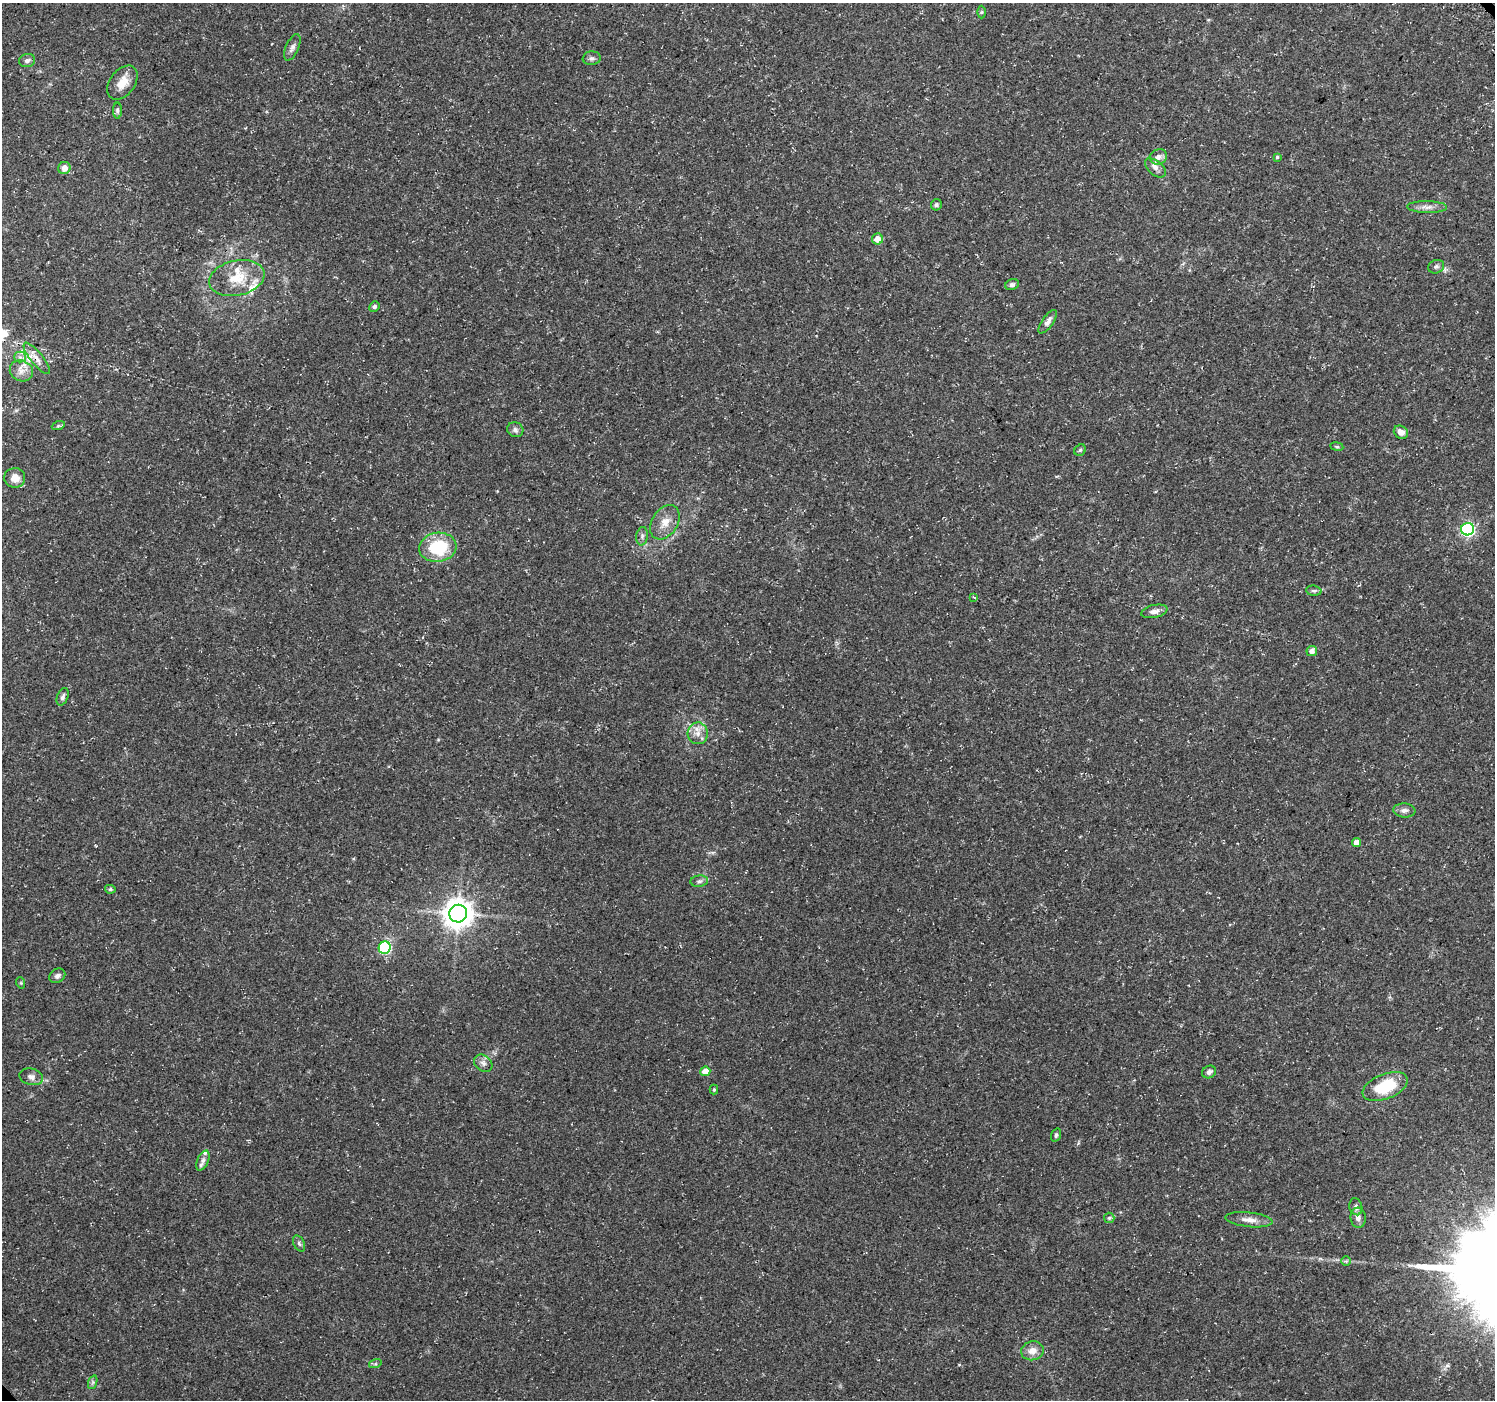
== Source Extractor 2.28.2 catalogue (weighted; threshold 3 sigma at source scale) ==
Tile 10 of 4 x 4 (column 2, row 3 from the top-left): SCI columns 1582-3074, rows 1613-3010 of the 6110 x 6084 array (HDU 1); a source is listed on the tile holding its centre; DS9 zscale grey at full resolution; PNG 1497 x 1402 px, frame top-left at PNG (2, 3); each listed source drawn as its Kron ellipse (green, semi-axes under 4 px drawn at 4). Shown black and unused: <1% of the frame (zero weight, under 3 of 4 exposures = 5% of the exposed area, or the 3 px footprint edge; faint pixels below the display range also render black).
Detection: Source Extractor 2.28.2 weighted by HDU 2 'WHT'; one run over the whole footprint, this tile lists its part. Background 0.0834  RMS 0.0048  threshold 0.0217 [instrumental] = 3 sigma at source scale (4.5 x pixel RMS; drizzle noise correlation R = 1.50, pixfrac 1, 0.0396/0.0396 arcsec/px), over >= 5 px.
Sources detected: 65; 3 inside a brighter listed object's ellipse — not listed separately; the other 62 listed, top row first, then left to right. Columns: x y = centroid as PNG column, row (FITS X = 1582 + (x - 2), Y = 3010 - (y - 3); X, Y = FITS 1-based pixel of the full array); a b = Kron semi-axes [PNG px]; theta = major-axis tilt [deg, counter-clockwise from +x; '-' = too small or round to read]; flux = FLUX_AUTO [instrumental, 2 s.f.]
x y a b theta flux
981 12 6 4 89 0.68
292 47 14 6 65 2
592 58 9 6 6 1.3
27 60 8 6 17 1.4
122 83 19 12 54 6.4
117 111 8 4 -89 0.94
1158 157 9 7 21 2.6
1277 157 4 4 - 0.7
64 168 6 6 - 3.8
1155 168 12 7 -40 2.5
936 205 5 5 - 1
1427 207 20 6 -1 3.2
877 239 5 5 - 4.7
1436 267 8 6 22 1.3
237 278 28 17 12 14
1012 285 7 5 22 1.3
374 307 5 5 - 0.91
1048 322 14 5 55 2.2
20 357 5 5 - 1.1
37 358 19 6 -51 3.5
21 371 12 10 -27 3.7
58 426 6 4 19 0.69
515 430 8 7 - 1.6
1401 432 7 6 - 3.1
1337 446 6 3 -8 0.58
1080 450 6 5 - 0.73
15 478 10 10 - 4.5
665 522 19 12 57 6
1467 529 6 6 - 95
642 536 9 6 82 1.4
438 547 19 14 8 24
1314 591 8 5 -5 1
974 597 4 3 - 0.89
1154 611 13 6 12 2.5
1312 651 5 5 - 2.6
63 697 9 5 69 1.5
698 733 11 10 - 3.9
1404 810 11 7 -5 2.2
1357 842 4 4 - 4.1
699 881 9 5 8 1.4
110 889 5 4 - 0.83
458 914 9 8 - 630
385 948 6 6 - 52
57 976 8 6 34 1.7
21 983 6 3 -72 0.51
483 1063 10 7 -38 2.1
705 1071 5 5 - 7.2
1209 1072 7 6 - 1.6
31 1077 12 8 -15 2.5
1385 1087 24 12 22 20
714 1090 5 4 - 0.64
1056 1135 7 5 72 0.98
203 1160 10 5 66 1.9
1356 1207 8 6 -74 1.5
1109 1218 5 5 - 0.78
1358 1218 10 7 -84 2.5
1249 1220 24 7 -6 4.1
299 1243 8 5 -64 1.1
1346 1261 5 5 - 0.77
1032 1351 11 9 14 4
375 1364 6 4 18 0.7
93 1382 7 4 71 0.93
Overlapping masked pixels (flux is a lower limit): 1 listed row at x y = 37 358